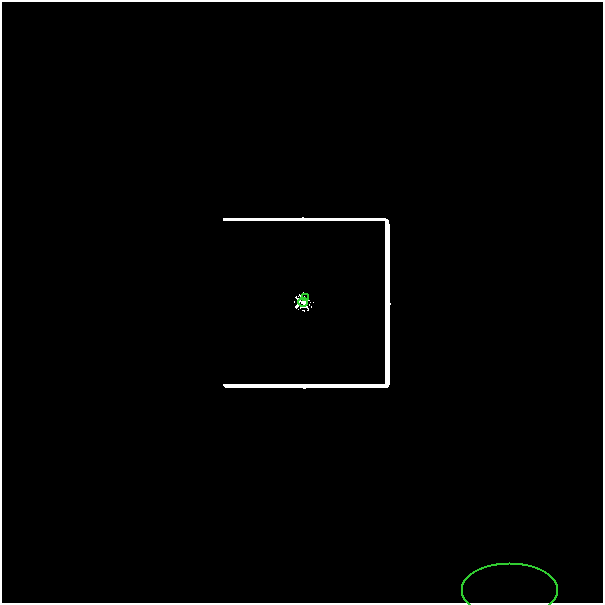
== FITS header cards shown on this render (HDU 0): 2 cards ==
NAXIS1  =                  601
NAXIS2  =                  601

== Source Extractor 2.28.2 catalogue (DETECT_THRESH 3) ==
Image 601 x 601 px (HDU 0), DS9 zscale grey, 1 PNG px = 1 image px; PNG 605 x 605 px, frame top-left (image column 1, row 601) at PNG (2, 2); each listed source drawn as its Kron ellipse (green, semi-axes under 4 px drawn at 4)
Background -3.06e-40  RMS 5.9e-40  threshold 1.76e-39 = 3 sigma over >= 5 px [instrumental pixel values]
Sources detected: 14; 11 with non-positive FLUX_AUTO (blend fragments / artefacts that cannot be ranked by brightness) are neither listed nor drawn; the other 3 listed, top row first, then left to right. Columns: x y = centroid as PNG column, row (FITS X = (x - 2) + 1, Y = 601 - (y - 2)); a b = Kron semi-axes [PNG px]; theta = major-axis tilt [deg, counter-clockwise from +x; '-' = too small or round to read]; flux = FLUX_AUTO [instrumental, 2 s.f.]
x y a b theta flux
306 297 3 2 - 6.6e-02
303 302 4 4 - 2.8e+01
510 591 48 27 0 2.0e-07
At the frame edge (FLAGS 8, measured only in part): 1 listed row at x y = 510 591
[11 non-positive-flux detections neither listed nor drawn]